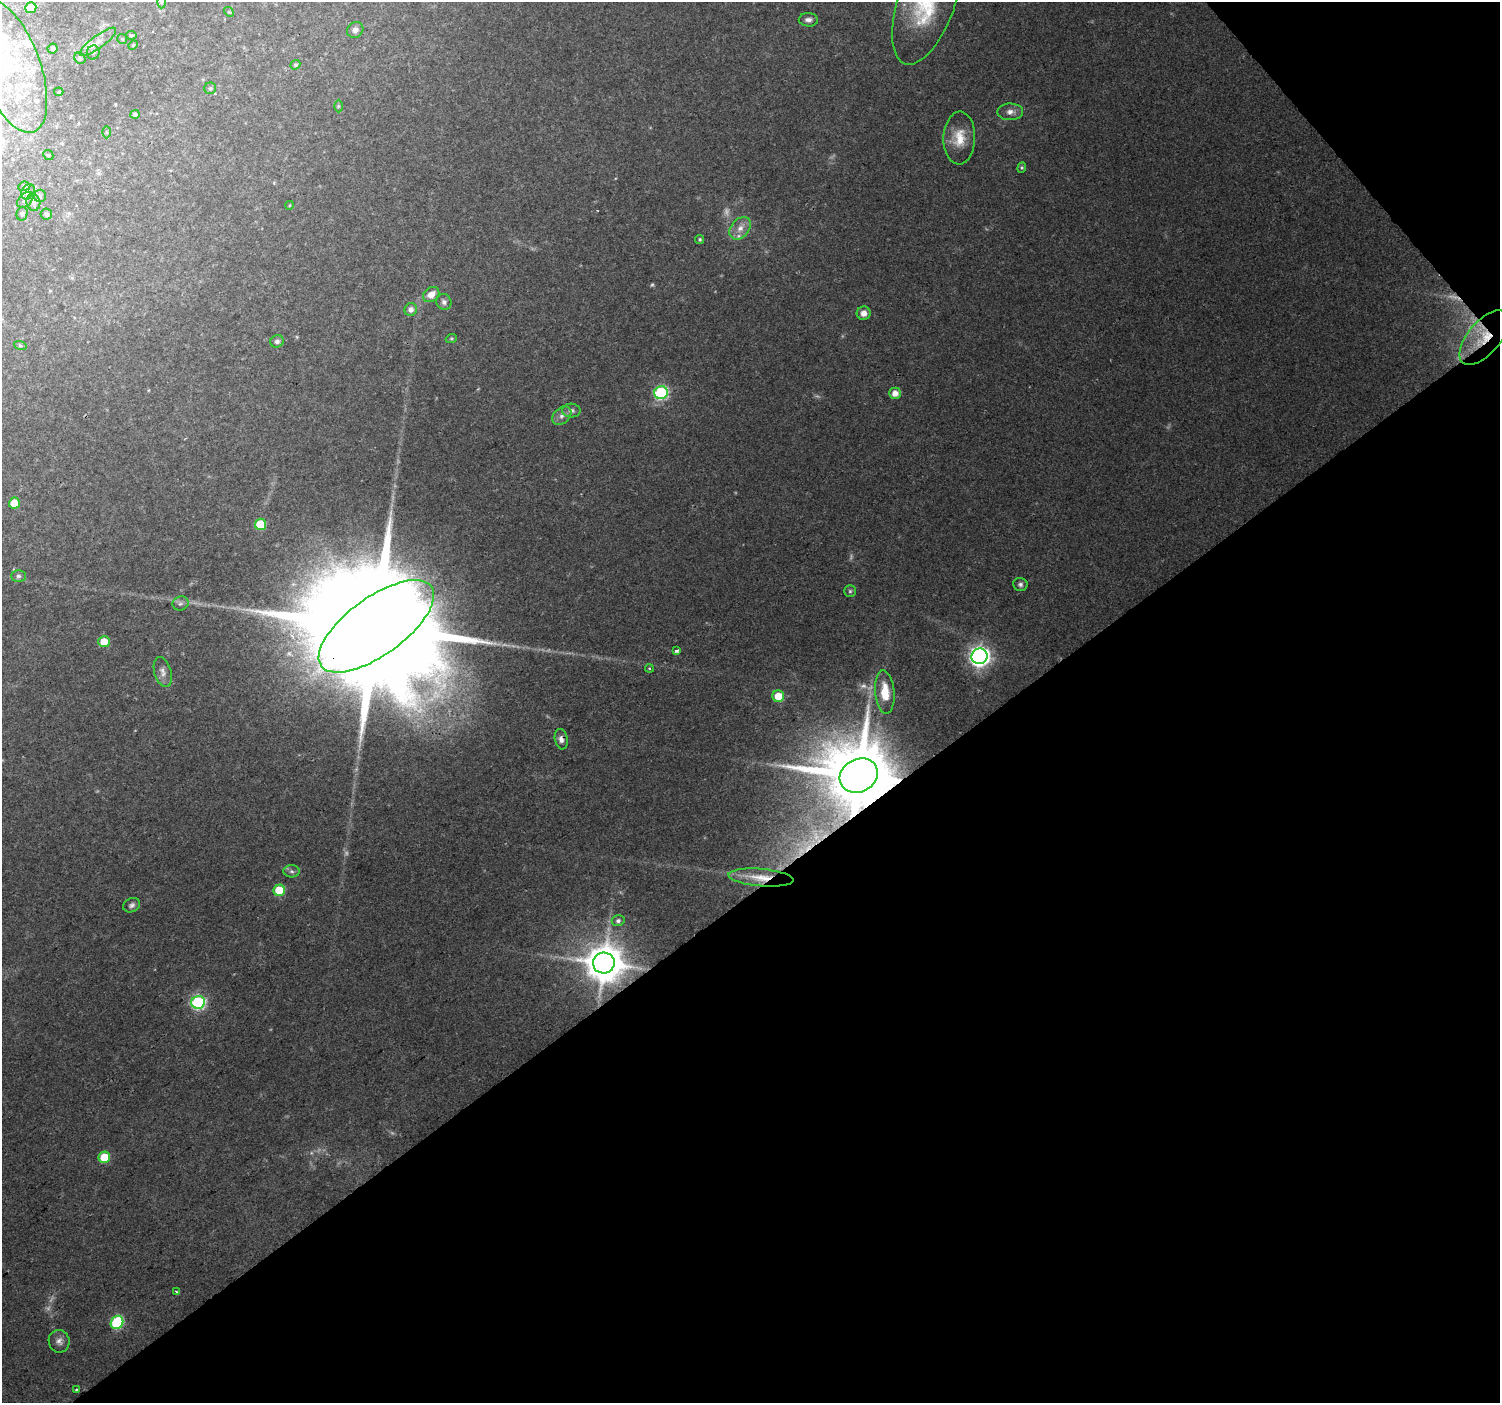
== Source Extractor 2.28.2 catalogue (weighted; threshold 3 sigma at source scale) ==
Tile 12 of 4 x 4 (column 4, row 3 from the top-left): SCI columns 4501-5998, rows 1606-3006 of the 5998 x 5950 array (HDU 1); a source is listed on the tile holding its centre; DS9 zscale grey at full resolution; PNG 1502 x 1405 px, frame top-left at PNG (2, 2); each listed source drawn as its Kron ellipse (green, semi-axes under 4 px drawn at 4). Shown black and unused: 39% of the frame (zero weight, under 2 of 3 exposures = <1% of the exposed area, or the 3 px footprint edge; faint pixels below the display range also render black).
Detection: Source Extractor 2.28.2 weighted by HDU 2 'WHT'; one run over the whole footprint, this tile lists its part. Background 0.151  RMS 0.0094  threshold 0.0425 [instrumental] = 3 sigma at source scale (4.5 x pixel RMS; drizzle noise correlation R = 1.50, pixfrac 1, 0.0396/0.0396 arcsec/px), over >= 5 px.
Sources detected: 91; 10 too faint to see at this stretch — neither listed nor drawn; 7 inside a brighter listed object's ellipse — not listed separately; the other 74 listed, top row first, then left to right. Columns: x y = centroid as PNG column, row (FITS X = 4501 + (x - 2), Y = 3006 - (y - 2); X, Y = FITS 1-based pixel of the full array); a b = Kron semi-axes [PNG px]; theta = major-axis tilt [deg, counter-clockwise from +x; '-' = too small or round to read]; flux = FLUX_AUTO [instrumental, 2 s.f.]
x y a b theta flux
161 2 6 4 89 1.6
927 2 66 28 70 91
31 8 5 5 - 25
229 12 5 4 - 1.1
808 20 9 6 -4 3.9
355 30 8 7 - 4.1
131 35 5 4 - 1.3
122 39 5 5 - 1.3
98 42 22 6 36 7.5
133 45 5 4 - 1.1
53 48 5 4 - 2.3
93 52 7 6 - 2.9
80 58 6 5 - 1.4
295 65 5 4 - 2.1
9 66 70 30 -69 120
210 88 6 5 - 1.8
59 92 4 3 - 1.1
338 106 6 4 89 1.3
1010 112 13 8 2 5.9
135 114 4 4 - 3.1
106 132 6 4 90 1.4
959 138 26 16 89 21
48 155 5 4 - 1.1
1022 168 5 4 - 1.3
24 186 6 4 7 2
28 192 8 6 56 3
40 196 6 6 - 2.3
25 200 9 6 44 3.4
33 202 9 7 -78 3.9
290 205 4 3 - 0.82
22 214 7 5 76 1.8
46 214 6 5 - 3.8
740 228 13 9 50 8
700 239 5 4 - 1.6
431 294 9 7 37 8.7
444 302 8 7 - 3
411 310 6 6 - 4.4
864 313 7 6 - 5.4
1484 338 33 16 50 35
451 339 6 3 19 1.2
277 341 7 6 - 2.8
20 345 6 4 -20 1.4
661 393 7 6 - 130
895 393 6 5 - 8.4
571 411 9 7 -3 3.3
562 416 11 7 42 4.9
14 503 5 5 - 19
261 524 6 5 - 40
18 576 7 5 -1 2.3
1020 584 7 6 - 2.6
850 591 6 6 - 1.8
180 603 8 7 - 3
376 626 68 29 36 69000
104 642 6 5 - 17
677 650 3 3 - 4.9
980 656 8 7 - 510
649 668 4 3 - 1.1
163 672 15 8 -74 6
885 692 22 9 -85 23
778 696 6 6 - 20
561 739 10 6 -80 4.6
859 776 20 16 27 12000
292 871 8 6 -4 2.8
761 878 32 8 -5 18
279 890 6 5 - 39
132 905 9 6 27 3.1
618 921 6 5 - 2.8
604 963 11 10 - 2800
198 1002 7 6 - 150
104 1157 6 5 - 28
176 1291 4 3 - 1.3
117 1322 7 6 - 93
59 1341 11 10 - 5.3
76 1390 3 3 - 2.4
Overlapping masked pixels (flux is a lower limit): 6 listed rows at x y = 1484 338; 376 626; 561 739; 859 776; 761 878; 604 963
Isophote crosses this tile's border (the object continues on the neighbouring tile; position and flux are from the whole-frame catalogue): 3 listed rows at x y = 161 2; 927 2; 9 66